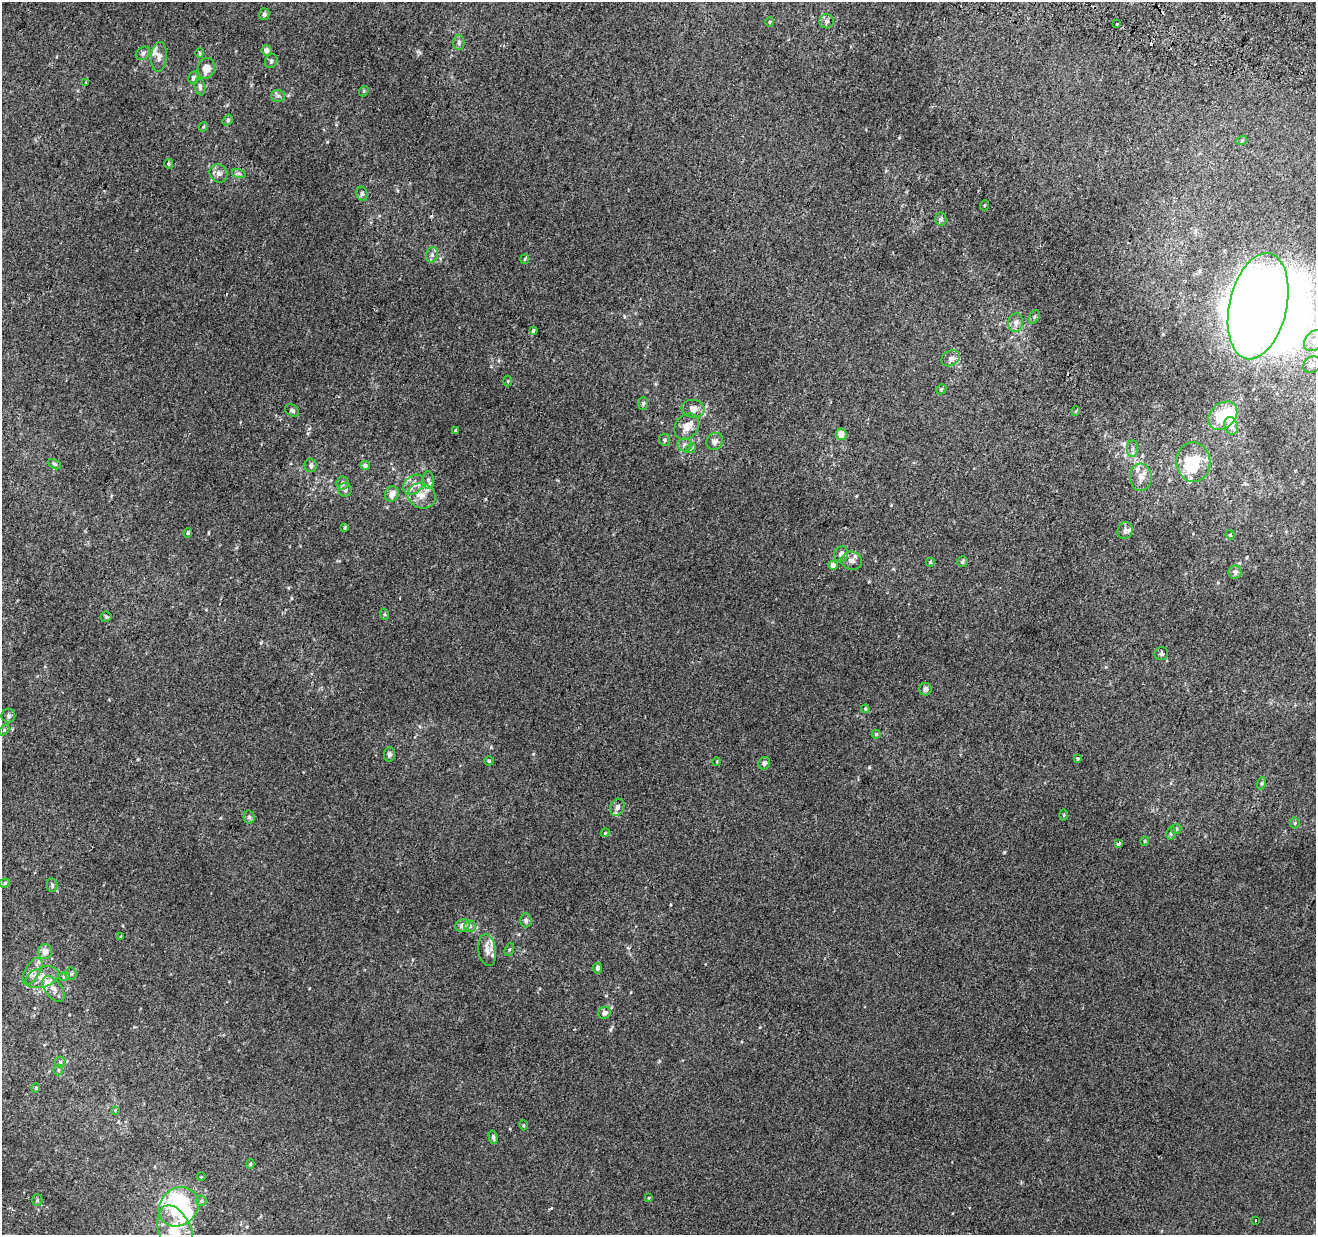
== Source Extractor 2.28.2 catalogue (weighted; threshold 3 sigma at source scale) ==
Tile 10 of 4 x 4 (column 2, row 3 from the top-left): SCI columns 1335-2648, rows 1557-2789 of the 5290 x 5516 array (HDU 1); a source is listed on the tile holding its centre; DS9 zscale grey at full resolution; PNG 1318 x 1237 px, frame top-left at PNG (2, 2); each listed source drawn as its Kron ellipse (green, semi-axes under 4 px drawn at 4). Shown black and unused: <1% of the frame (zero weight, under 2 of 3 exposures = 2% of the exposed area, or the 3 px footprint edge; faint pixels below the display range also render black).
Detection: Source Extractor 2.28.2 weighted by HDU 2 'WHT'; one run over the whole footprint, this tile lists its part. Background 0.00623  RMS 0.0056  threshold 0.0254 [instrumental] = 3 sigma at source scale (4.5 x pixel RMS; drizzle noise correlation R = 1.50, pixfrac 1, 0.0396/0.0396 arcsec/px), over >= 5 px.
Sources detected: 151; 9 inside a brighter object's white glare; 2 cosmic-ray / hot-pixel residue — neither listed nor drawn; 16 inside a brighter listed object's ellipse — not listed separately; the other 124 listed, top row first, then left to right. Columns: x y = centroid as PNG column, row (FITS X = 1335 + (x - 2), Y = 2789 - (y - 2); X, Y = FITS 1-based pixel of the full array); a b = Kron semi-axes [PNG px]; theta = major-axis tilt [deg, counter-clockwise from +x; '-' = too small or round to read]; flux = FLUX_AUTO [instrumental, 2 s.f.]
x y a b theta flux
264 14 6 5 - 1.3
827 21 7 7 - 1.6
770 22 5 4 - 0.58
1117 24 3 2 - 2.5
459 42 7 5 -89 1.5
266 50 5 5 - 2.7
143 53 8 6 38 1.5
200 53 4 4 - 0.74
159 57 15 8 87 3.1
271 61 7 6 - 1.2
206 68 10 8 73 5.9
193 78 6 5 - 1.6
86 83 4 3 - 0.45
200 87 8 5 -81 1.5
364 91 5 4 - 0.75
278 96 6 6 - 1.4
228 120 6 4 55 1.1
203 127 5 4 - 0.54
1242 140 5 3 - 0.59
169 164 5 4 - 0.83
218 173 9 8 - 2.6
239 174 7 4 -19 1.2
362 194 7 5 -75 1.2
985 205 5 3 - 0.46
941 219 6 5 - 1.8
432 255 8 6 71 1.7
525 259 5 4 - 0.64
1258 306 54 28 77 1200
1034 317 7 5 61 1.2
1016 323 9 7 85 3
533 330 4 3 - 1.1
1314 341 11 8 50 4.7
951 358 10 7 28 2.5
1312 365 9 8 - 2.8
508 381 5 3 - 0.55
941 389 5 4 - 0.72
643 403 6 5 - 1.1
693 409 11 9 -8 4.2
292 410 7 5 -32 1.5
1076 411 5 3 - 0.56
1223 416 16 12 41 19
1231 426 9 6 -71 3.8
687 427 14 11 53 5.7
456 431 3 3 - 2.4
841 434 6 5 - 6.3
665 440 6 5 - 1.1
715 441 9 7 50 2.7
684 445 7 6 - 1.7
691 448 5 4 - 0.76
1133 449 8 5 86 1.6
1193 462 20 17 -83 15
55 464 7 4 -27 0.96
311 465 7 6 - 1.6
365 465 5 4 - 2.3
1141 477 13 11 -87 4.9
428 480 8 6 -88 1.9
342 483 7 6 - 2.1
413 485 12 8 39 4
345 490 7 7 - 1.6
392 494 8 6 66 4.3
422 496 14 12 -21 6.7
345 527 4 3 - 0.83
1125 531 8 7 - 2.1
188 533 5 4 - 0.73
1230 535 5 4 - 0.54
841 554 8 7 - 2.6
851 561 10 9 - 3.2
930 562 4 4 - 0.76
962 562 5 5 - 0.97
833 565 4 4 - 4.6
1235 572 6 6 - 2.2
384 614 6 3 -71 0.69
106 617 5 5 - 0.78
1161 654 7 6 - 1.2
925 689 6 6 - 2.2
865 709 4 4 - 0.58
8 716 7 7 - 1.8
4 730 6 4 46 0.8
876 734 4 4 - 0.64
389 754 7 5 84 1.5
1077 758 3 3 - 1.2
489 761 4 4 - 0.79
717 762 4 3 - 0.42
764 763 6 5 - 1.9
1262 783 6 4 73 0.81
617 807 9 7 64 2.7
1064 815 6 4 -89 0.56
249 817 6 5 - 1.2
1295 823 5 5 - 0.76
1176 829 5 5 - 0.89
605 833 4 3 - 0.48
1171 833 7 5 79 1.2
1145 841 4 4 - 0.67
1119 844 4 3 - 39
5 883 5 4 - 0.85
52 885 7 5 -80 1
526 920 7 5 -87 1.7
462 926 7 6 - 3.2
470 926 6 6 - 1.4
121 937 4 3 - 0.49
509 949 7 4 70 0.8
487 950 16 8 -81 4
45 951 7 7 - 3.8
598 968 5 4 - 1.9
32 971 15 7 59 3.9
71 974 6 5 - 1.1
64 976 6 4 1 0.8
42 977 17 10 19 7.2
53 989 15 8 -53 4.4
605 1013 6 6 - 2.1
60 1062 5 5 - 1
58 1070 5 5 - 0.86
36 1088 4 4 - 0.69
115 1110 4 4 - 0.46
523 1125 5 3 - 0.5
493 1137 7 4 -78 1.1
250 1164 4 4 - 0.68
201 1177 4 2 - 0.37
649 1198 3 3 - 0.48
37 1200 5 5 - 0.78
201 1201 5 5 - 0.92
179 1207 21 18 43 54
1255 1220 3 3 - 1.4
175 1232 28 16 -69 16
Isophote crosses this tile's border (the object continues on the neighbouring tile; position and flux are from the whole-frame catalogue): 2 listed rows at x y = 1314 341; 175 1232
Unlisted compact peaks at least as high as the median listed source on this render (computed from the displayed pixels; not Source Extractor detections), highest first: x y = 1004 852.